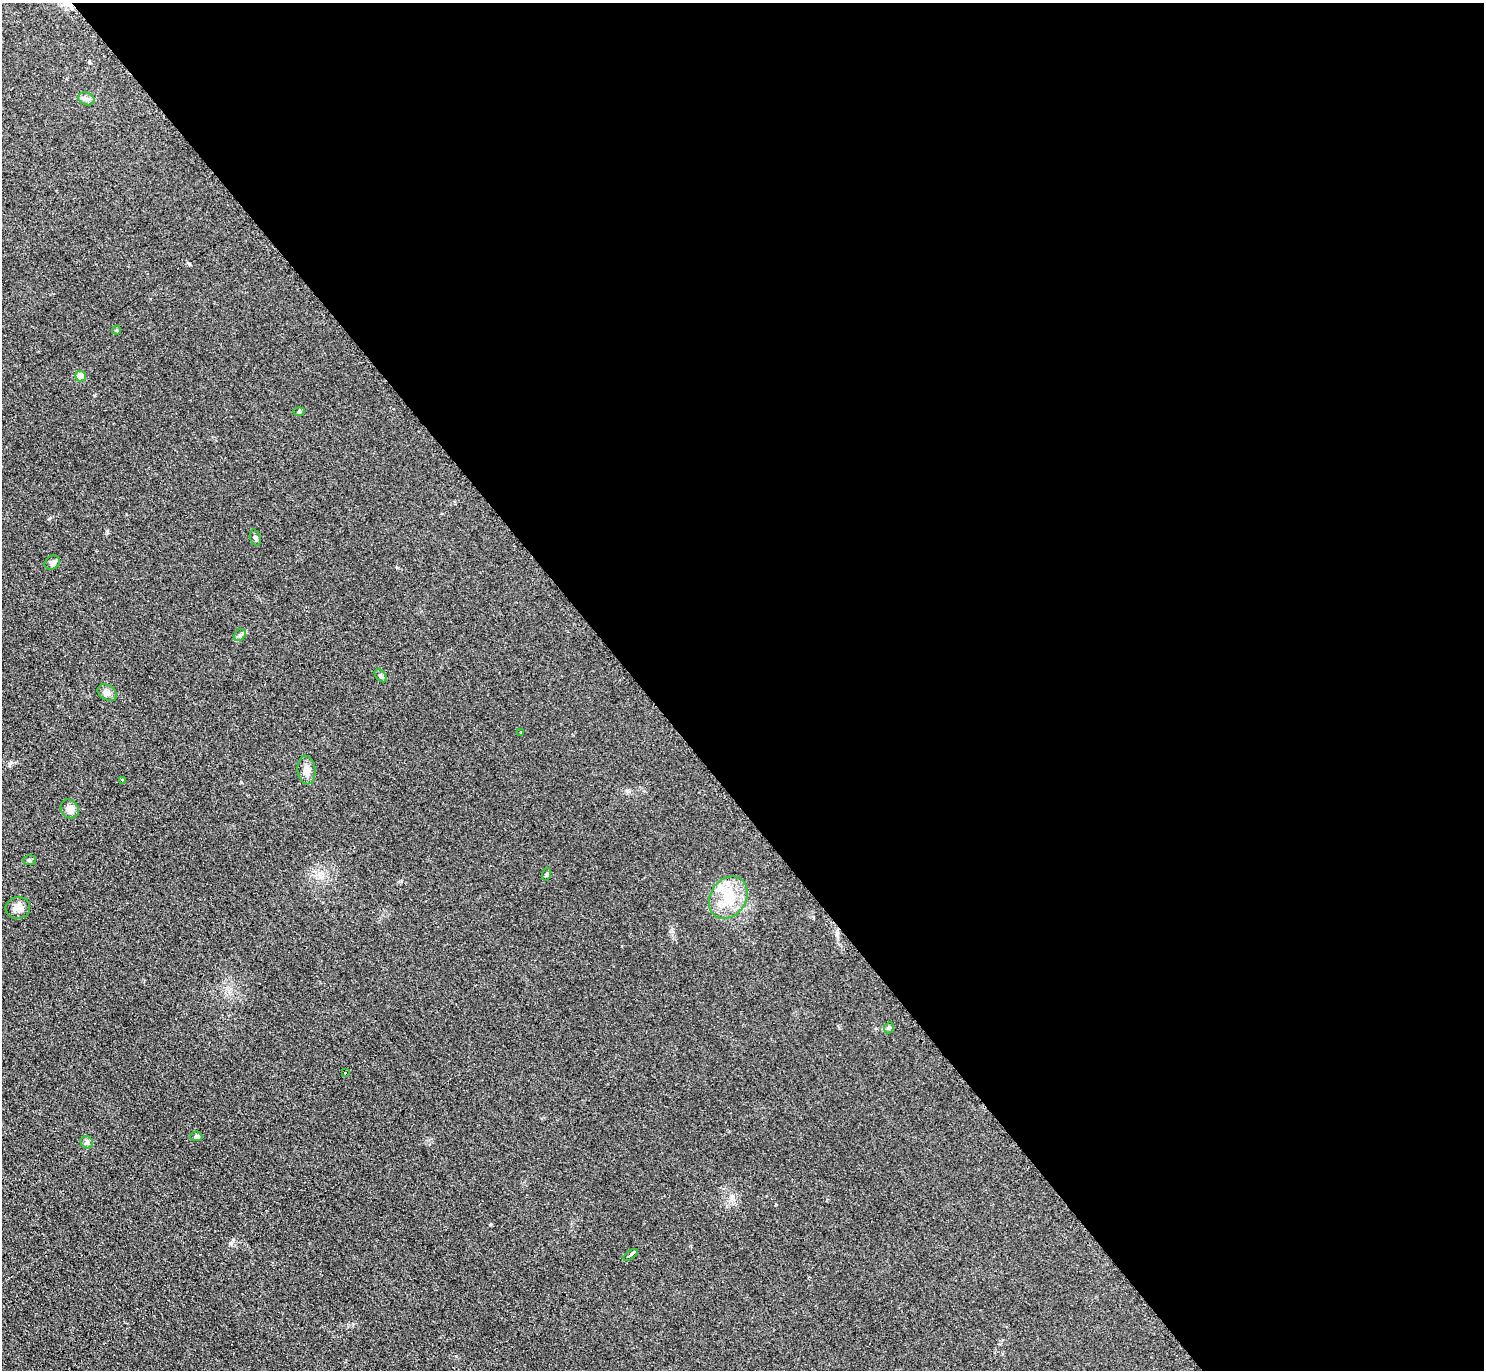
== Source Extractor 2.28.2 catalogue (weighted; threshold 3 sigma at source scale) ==
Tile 8 of 4 x 4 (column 4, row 2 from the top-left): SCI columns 4454-5935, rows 2896-4263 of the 5950 x 5938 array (HDU 1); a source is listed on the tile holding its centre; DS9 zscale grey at full resolution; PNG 1486 x 1372 px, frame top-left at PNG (2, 3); each listed source drawn as its Kron ellipse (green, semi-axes under 4 px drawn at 4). Shown black and unused: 57% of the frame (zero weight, under 2 of 3 exposures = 2% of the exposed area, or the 3 px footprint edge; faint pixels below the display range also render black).
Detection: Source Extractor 2.28.2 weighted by HDU 2 'WHT'; one run over the whole footprint, this tile lists its part. Background 0.0961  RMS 0.012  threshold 0.0518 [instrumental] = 3 sigma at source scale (4.5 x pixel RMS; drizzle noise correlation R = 1.50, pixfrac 1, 0.05/0.05 arcsec/px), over >= 5 px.
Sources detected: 22; all 22 listed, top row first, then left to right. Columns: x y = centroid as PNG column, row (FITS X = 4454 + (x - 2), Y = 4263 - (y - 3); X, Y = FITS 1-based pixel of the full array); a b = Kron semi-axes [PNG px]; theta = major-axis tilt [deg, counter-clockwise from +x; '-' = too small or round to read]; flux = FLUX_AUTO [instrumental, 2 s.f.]
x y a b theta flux
86 99 8 6 -20 3.5
116 330 4 4 - 1.1
80 376 5 5 - 17
299 411 6 4 2 1.3
255 538 8 5 -72 2.3
52 563 8 6 34 3.5
240 635 7 5 44 2.7
381 676 8 4 -52 2.5
107 693 10 7 -32 4.9
521 733 2 2 - 0.72
306 770 14 9 -86 8.7
122 780 3 3 - 2.2
70 809 10 8 -51 7.6
29 860 6 5 - 1.8
547 874 6 4 71 1.5
728 898 22 18 57 33
18 908 12 11 - 8.5
889 1028 6 4 66 1.8
345 1073 3 2 - 1
196 1136 6 5 - 3.2
87 1142 7 5 -47 2.7
631 1255 8 3 35 27
Unlisted compact peaks at least as high as the median listed source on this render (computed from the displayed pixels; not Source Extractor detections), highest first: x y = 233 1240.